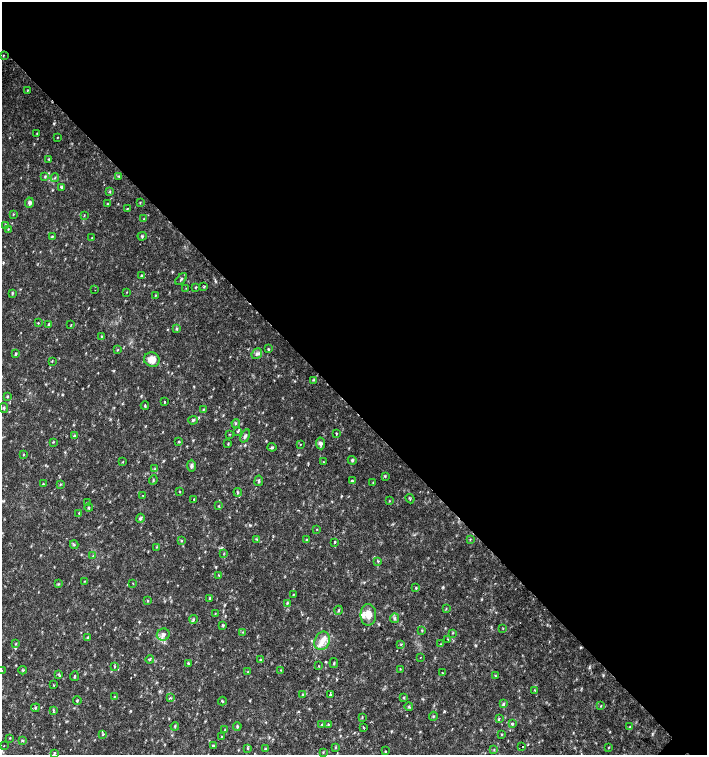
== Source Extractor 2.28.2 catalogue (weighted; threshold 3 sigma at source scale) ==
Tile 3 of 4 x 4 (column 3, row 1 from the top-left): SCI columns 3044-4453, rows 4518-6023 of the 6023 x 6029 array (HDU 1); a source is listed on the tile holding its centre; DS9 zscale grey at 2 x 2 block average (1 PNG px = mean of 2 x 2 image px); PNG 709 x 757 px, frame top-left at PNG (2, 2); each listed source drawn as its Kron ellipse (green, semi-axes under 4 px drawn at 4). Shown black and unused: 54% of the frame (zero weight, under 2 of 3 exposures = <1% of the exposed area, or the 3 px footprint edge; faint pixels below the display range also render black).
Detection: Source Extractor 2.28.2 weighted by HDU 2 'WHT'; one run over the whole footprint, this tile lists its part. Background 0.0332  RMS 0.0037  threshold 0.0166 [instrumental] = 3 sigma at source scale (4.5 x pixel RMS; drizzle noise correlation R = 1.50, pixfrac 1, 0.0396/0.0396 arcsec/px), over >= 5 px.
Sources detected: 187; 3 cosmic-ray / hot-pixel residue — neither listed nor drawn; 4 inside a brighter listed object's ellipse — not listed separately; the other 180 listed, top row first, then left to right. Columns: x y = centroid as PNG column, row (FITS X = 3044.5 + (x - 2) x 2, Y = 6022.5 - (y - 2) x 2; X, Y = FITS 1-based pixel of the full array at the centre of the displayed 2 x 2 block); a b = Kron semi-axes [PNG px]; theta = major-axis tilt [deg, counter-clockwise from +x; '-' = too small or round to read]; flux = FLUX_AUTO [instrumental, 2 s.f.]
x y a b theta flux
3 55 3 2 - 0.46
28 90 3 2 - 0.4
37 133 2 2 - 0.42
57 137 3 2 - 0.46
49 159 3 2 - 0.56
119 176 4 2 - 0.67
45 177 4 3 - 0.85
55 178 4 2 - 0.94
62 187 3 2 - 1.5
110 192 3 2 - 0.74
140 202 3 2 - 0.52
29 203 5 4 - 2
107 204 3 2 - 0.52
127 209 3 2 - 0.51
13 214 3 2 - 0.64
84 215 3 2 - 0.51
144 219 2 2 - 0.48
5 225 3 2 - 0.78
8 229 3 2 - 0.55
142 236 4 3 - 1.1
52 237 4 2 - 0.62
92 238 3 2 - 0.5
141 275 3 3 - 0.77
181 279 7 3 48 1.4
196 287 3 2 - 0.62
204 287 3 3 - 0.7
186 288 2 2 - 0.46
95 290 2 2 - 0.54
127 292 3 2 - 0.37
13 293 3 2 - 0.66
155 296 3 2 - 0.7
38 323 3 2 - 0.52
48 324 4 2 - 0.86
71 325 3 2 - 0.48
176 329 4 3 - 0.94
101 336 3 2 - 0.52
268 349 3 3 - 0.82
117 350 3 2 - 0.6
16 353 3 3 - 0.9
257 354 6 4 49 2.2
152 360 8 7 - 8.9
52 361 4 2 - 0.46
313 380 4 2 - 0.7
7 397 3 2 - 0.71
165 402 3 2 - 0.59
145 406 4 2 - 0.84
4 408 5 3 - 1.1
204 409 3 2 - 0.61
193 420 5 4 - 1.4
236 423 4 2 - 0.83
238 431 4 3 - 0.9
229 434 2 2 - 0.49
336 434 4 2 - 0.63
74 436 3 2 - 0.91
245 436 7 3 63 1.8
53 442 3 2 - 0.6
179 442 3 3 - 0.82
320 443 6 4 -82 2.8
228 444 3 2 - 0.62
300 444 2 2 - 0.45
272 447 4 3 - 0.96
23 455 3 2 - 0.56
352 460 4 3 - 1.1
123 462 3 2 - 0.52
323 462 3 2 - 0.45
191 466 6 4 -89 1.9
155 468 3 3 - 0.74
385 476 4 3 - 0.89
153 480 5 2 - 0.74
259 481 5 3 - 1.3
352 481 4 3 - 1.5
373 482 3 2 - 0.45
43 484 3 2 - 0.65
60 484 3 2 - 0.69
179 491 4 2 - 0.54
238 492 4 3 - 1.1
143 495 2 2 - 0.61
194 499 2 2 - 0.49
410 499 5 2 - 0.82
389 501 3 2 - 0.52
87 503 3 3 - 0.78
218 506 3 2 - 0.61
89 508 4 2 - 0.86
79 513 3 2 - 0.68
140 518 4 3 - 1.8
317 529 3 2 - 0.41
257 539 4 3 - 0.96
470 539 3 2 - 0.53
306 540 3 2 - 0.71
181 541 3 3 - 0.7
334 542 3 2 - 1
74 545 4 3 - 1.1
156 547 3 3 - 0.67
224 553 3 2 - 0.57
93 556 3 2 - 0.61
378 561 3 2 - 0.82
219 576 3 2 - 0.66
84 581 2 2 - 0.44
133 583 2 2 - 0.39
58 584 4 3 - 0.7
416 588 4 2 - 0.73
293 595 3 2 - 0.51
210 598 4 3 - 0.97
148 601 3 2 - 0.67
287 603 3 2 - 0.66
446 608 3 2 - 0.64
339 610 4 3 - 0.94
215 614 4 2 - 0.54
368 615 11 8 -90 8.8
395 618 5 2 - 1.1
193 619 4 4 - 1.3
223 625 4 3 - 0.91
503 628 3 2 - 0.44
422 630 3 2 - 0.66
243 632 3 2 - 0.55
453 633 3 2 - 0.45
163 635 6 6 - 3.4
88 638 4 3 - 1.2
448 639 3 2 - 0.53
322 641 9 7 67 7
16 644 3 2 - 0.64
401 644 3 2 - 0.61
440 644 4 2 - 0.51
420 658 2 2 - 1.8
150 659 4 2 - 0.78
260 660 3 2 - 0.61
188 663 3 3 - 1.2
334 663 5 2 - 0.8
319 666 3 2 - 0.46
115 667 3 2 - 0.53
400 669 3 2 - 0.47
23 670 4 2 - 0.83
281 670 3 2 - 0.53
2 671 2 2 - 0.56
247 672 3 2 - 0.65
442 673 2 2 - 0.93
58 674 3 2 - 0.77
74 676 5 2 - 0.95
495 676 3 2 - 0.56
54 685 3 2 - 0.58
534 690 3 3 - 0.69
330 694 3 2 - 1.9
302 695 3 2 - 0.62
114 697 4 2 - 0.61
170 698 4 2 - 0.67
404 698 3 2 - 0.65
77 700 4 2 - 0.76
222 701 4 2 - 0.89
504 704 4 3 - 1.2
601 706 3 2 - 0.53
409 707 4 2 - 0.88
35 708 4 2 - 0.82
53 710 3 3 - 0.92
433 716 4 3 - 0.94
362 717 3 2 - 0.64
499 718 3 2 - 0.86
322 724 4 2 - 0.61
512 724 3 3 - 1.4
328 725 4 3 - 0.72
175 726 4 3 - 0.89
237 726 4 2 - 0.93
363 727 3 2 - 0.68
630 727 4 2 - 0.56
225 730 3 2 - 0.7
103 734 3 2 - 0.62
502 734 3 2 - 0.6
222 737 3 2 - 0.6
10 738 3 2 - 0.51
23 741 4 3 - 0.89
4 746 2 2 - 0.42
213 746 4 3 - 1.1
522 746 2 2 - 17
609 747 3 2 - 0.48
248 748 4 3 - 0.81
335 748 3 2 - 0.66
265 749 3 2 - 0.72
494 750 3 2 - 0.6
386 751 3 2 - 0.54
323 752 3 2 - 0.59
54 753 3 2 - 0.88
Overlapping masked pixels (flux is a lower limit): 1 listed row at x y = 522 746
Isophote crosses this tile's border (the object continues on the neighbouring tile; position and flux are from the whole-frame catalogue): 1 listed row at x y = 2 671
Diffuse or blended objects may show on this block-average render without a row.